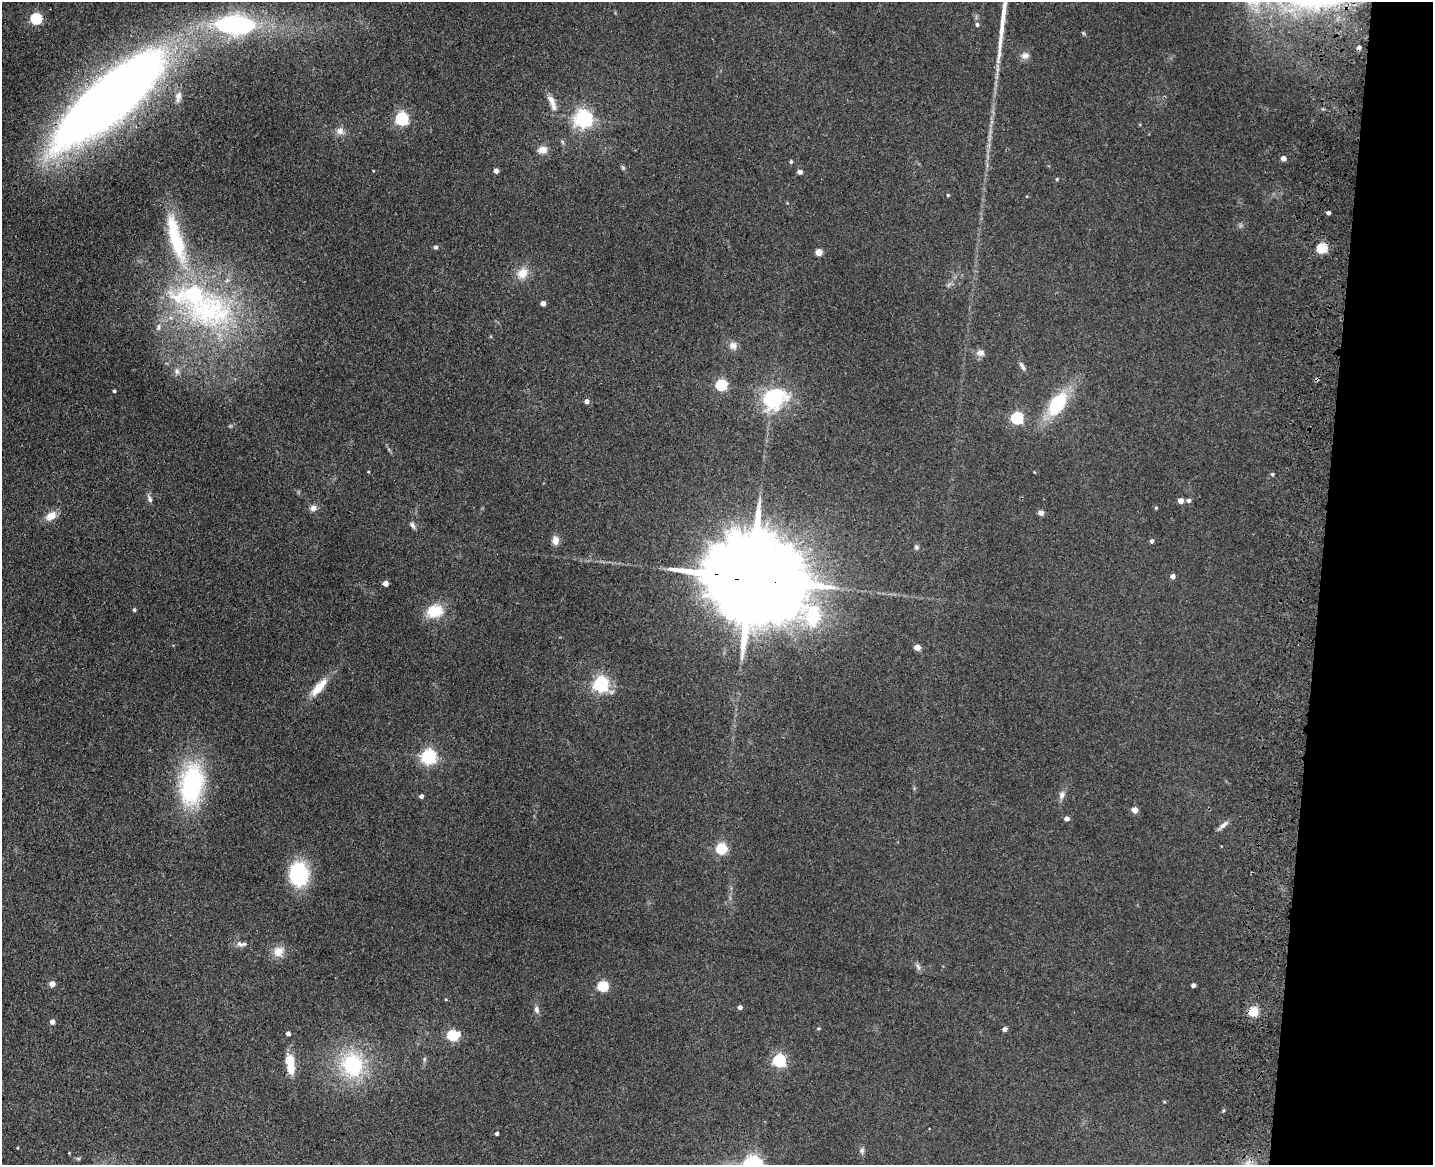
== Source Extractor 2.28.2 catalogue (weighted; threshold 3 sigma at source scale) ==
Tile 6 of 3 x 4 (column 3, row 2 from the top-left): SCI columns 3194-4624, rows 2344-3506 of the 4844 x 4686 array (HDU 1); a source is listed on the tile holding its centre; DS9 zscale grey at full resolution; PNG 1435 x 1167 px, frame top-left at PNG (2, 2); no overlay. Shown black and unused: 8% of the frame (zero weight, under 3 of 4 exposures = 6% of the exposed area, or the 3 px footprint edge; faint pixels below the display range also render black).
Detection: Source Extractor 2.28.2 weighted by HDU 2 'WHT'; one run over the whole footprint, this tile lists its part. Background 0.0939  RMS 0.0065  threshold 0.0295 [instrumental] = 3 sigma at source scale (4.5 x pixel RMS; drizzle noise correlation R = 1.50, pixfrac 1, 0.05/0.05 arcsec/px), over >= 5 px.
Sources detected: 94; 1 too faint to see at this stretch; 1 inside a brighter object's white glare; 1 cosmic-ray / hot-pixel residue — not listed; the other 91 listed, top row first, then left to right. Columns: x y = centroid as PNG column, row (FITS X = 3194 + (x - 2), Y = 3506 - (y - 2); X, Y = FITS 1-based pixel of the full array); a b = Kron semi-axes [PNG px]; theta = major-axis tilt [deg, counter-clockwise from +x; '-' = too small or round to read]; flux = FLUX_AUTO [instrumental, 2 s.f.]
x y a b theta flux
36 19 5 5 - 69
977 24 5 4 - 1.3
235 25 53 25 -1 89
1083 33 5 5 - 0.8
1025 56 11 9 1 3.3
178 97 15 8 81 4.5
109 99 111 31 41 1000
552 101 20 7 -62 6.3
402 119 6 6 - 95
583 119 6 6 - 310
340 131 10 9 - 4.2
543 150 11 8 2 5.6
1283 158 4 4 - 5.2
791 162 4 4 - 1.1
623 167 7 5 -59 1.1
496 171 4 4 - 4.1
800 172 4 4 - 3.4
1057 179 5 4 - 0.64
948 195 3 3 - 0.85
1328 213 4 3 - 2.3
176 239 73 17 -74 52
436 247 5 4 - 1.7
1322 248 5 5 - 50
819 252 5 4 - 14
522 273 14 12 43 8.9
197 298 63 28 -41 180
543 303 4 4 - 4.3
158 327 10 4 85 1.8
733 345 11 10 - 4
980 353 11 8 -4 3.6
1022 366 13 5 -58 2.2
177 371 8 7 - 2.5
1317 379 5 4 - 1.3
721 385 5 5 - 73
114 391 3 3 - 1.1
774 399 34 28 30 45
587 401 4 4 - 3.3
1057 404 24 13 57 42
1017 418 5 5 - 85
368 472 4 2 - 0.47
1034 472 3 3 - 0.49
1272 474 4 4 - 1.2
150 499 11 5 -66 2.3
1181 501 4 4 - 5.6
1189 501 5 5 - 1.9
313 508 9 7 19 3.1
1156 508 4 4 - 0.82
1041 513 6 6 - 2.9
51 516 14 9 35 7.2
412 525 9 5 -60 2
555 540 11 8 -89 4.7
1152 541 4 4 - 1.9
916 547 6 5 - 1.4
1173 576 4 4 - 3.4
748 578 43 20 -10 21000
385 583 4 4 - 4.9
134 610 4 4 - 1.2
435 611 15 11 11 21
917 647 5 4 - 9.2
601 684 6 6 - 200
319 687 30 10 48 12
429 757 6 6 - 170
191 785 49 26 82 86
1062 795 11 7 74 3
421 796 4 4 - 2.4
1135 810 4 4 - 8.8
1067 819 4 4 - 3.2
1224 825 16 5 39 3.1
721 849 5 5 - 48
298 874 22 18 -86 53
241 944 15 7 -5 3.1
278 952 12 11 - 8.4
918 967 11 4 -63 1.8
52 984 5 5 - 6.2
1193 985 4 4 - 2.9
603 986 5 5 - 56
740 1007 4 4 - 2.7
537 1010 9 6 -81 2.5
1253 1012 6 5 - 39
52 1022 4 4 - 3.6
818 1029 4 4 - 0.82
1004 1029 4 4 - 2.8
288 1034 4 4 - 2.7
458 1034 6 5 - 3.5
452 1036 5 5 - 53
291 1061 17 12 -79 12
779 1061 6 5 - 110
353 1065 27 23 -71 53
497 1134 3 3 - 1.6
862 1151 9 6 87 1.9
69 1153 3 2 - 0.5
Overlapping masked pixels (flux is a lower limit): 5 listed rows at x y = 109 99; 1322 248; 1317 379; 748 578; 1253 1012